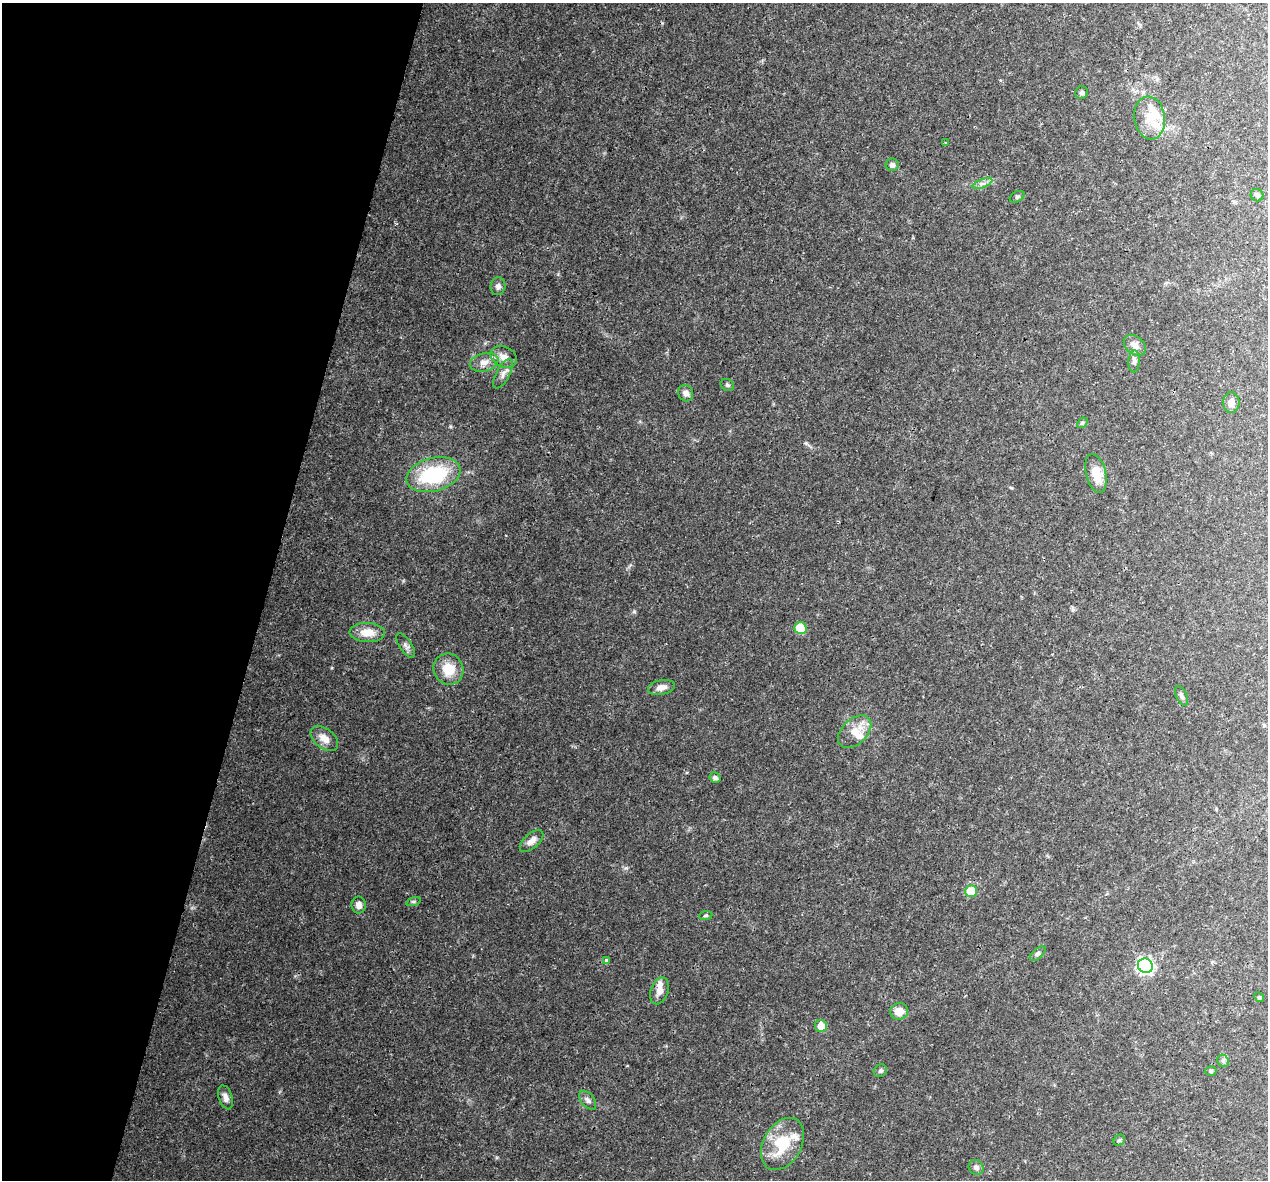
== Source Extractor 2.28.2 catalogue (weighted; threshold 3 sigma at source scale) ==
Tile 9 of 4 x 4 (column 1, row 3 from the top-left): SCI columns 15-1280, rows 1457-2634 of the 5100 x 5330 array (HDU 1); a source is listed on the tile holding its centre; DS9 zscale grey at full resolution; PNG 1270 x 1182 px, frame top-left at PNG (2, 3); each listed source drawn as its Kron ellipse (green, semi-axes under 4 px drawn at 4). Shown black and unused: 21% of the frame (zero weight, under 3 of 4 exposures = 5% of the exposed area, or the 3 px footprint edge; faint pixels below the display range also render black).
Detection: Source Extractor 2.28.2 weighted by HDU 2 'WHT'; one run over the whole footprint, this tile lists its part. Background 0.0316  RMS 0.0021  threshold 0.00955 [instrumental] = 3 sigma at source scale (4.5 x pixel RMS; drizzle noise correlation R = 1.50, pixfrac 1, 0.0396/0.0396 arcsec/px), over >= 5 px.
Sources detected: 53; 5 inside a brighter listed object's ellipse — not listed separately; the other 48 listed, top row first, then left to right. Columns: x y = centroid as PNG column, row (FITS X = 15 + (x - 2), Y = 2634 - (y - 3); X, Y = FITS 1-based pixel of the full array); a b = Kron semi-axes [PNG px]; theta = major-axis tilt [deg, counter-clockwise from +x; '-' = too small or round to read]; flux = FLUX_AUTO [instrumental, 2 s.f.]
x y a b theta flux
1082 93 6 6 - 0.52
1150 118 21 15 -82 4.4
946 143 3 2 - 0.19
892 165 6 6 - 0.67
982 183 10 3 21 0.62
1257 195 6 6 - 0.45
1017 197 8 5 29 0.37
498 286 9 7 83 0.76
1135 345 12 9 -41 1.3
504 357 14 10 -27 1.9
1134 361 11 5 87 0.68
484 362 14 9 14 1.7
503 374 16 6 61 1.1
727 385 7 5 -34 0.42
686 393 8 7 - 0.92
1231 403 10 8 90 1.2
1082 423 6 4 43 0.3
1096 473 20 10 -76 3.8
433 475 27 16 15 16
800 628 6 6 - 8.2
367 632 18 9 -2 3.2
406 645 14 6 -57 0.8
449 669 16 14 -59 4.4
661 687 13 7 12 1.4
1181 696 10 5 -66 0.59
855 732 19 12 43 3.2
324 738 16 9 -39 2.2
715 778 6 5 - 0.64
531 841 14 7 42 1.3
971 891 6 6 - 5.3
413 902 7 3 18 0.31
359 905 8 7 - 1.1
706 915 7 4 7 0.33
1038 954 9 5 42 0.48
606 961 4 4 - 1.1
1145 966 7 7 - 58
660 991 14 9 72 1.6
1259 997 5 4 - 0.29
899 1011 9 8 - 2.5
821 1026 6 6 - 2.6
1223 1061 6 5 - 0.41
880 1071 7 6 - 0.49
1211 1071 5 5 - 0.33
226 1097 12 6 -72 1.1
588 1100 11 6 -51 0.76
1119 1140 6 5 - 0.37
782 1144 28 19 60 8.4
976 1167 8 7 - 0.71
Unlisted compact peaks at least as high as the median listed source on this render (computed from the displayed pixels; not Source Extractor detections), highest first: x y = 634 611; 626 868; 332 668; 806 443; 450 426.